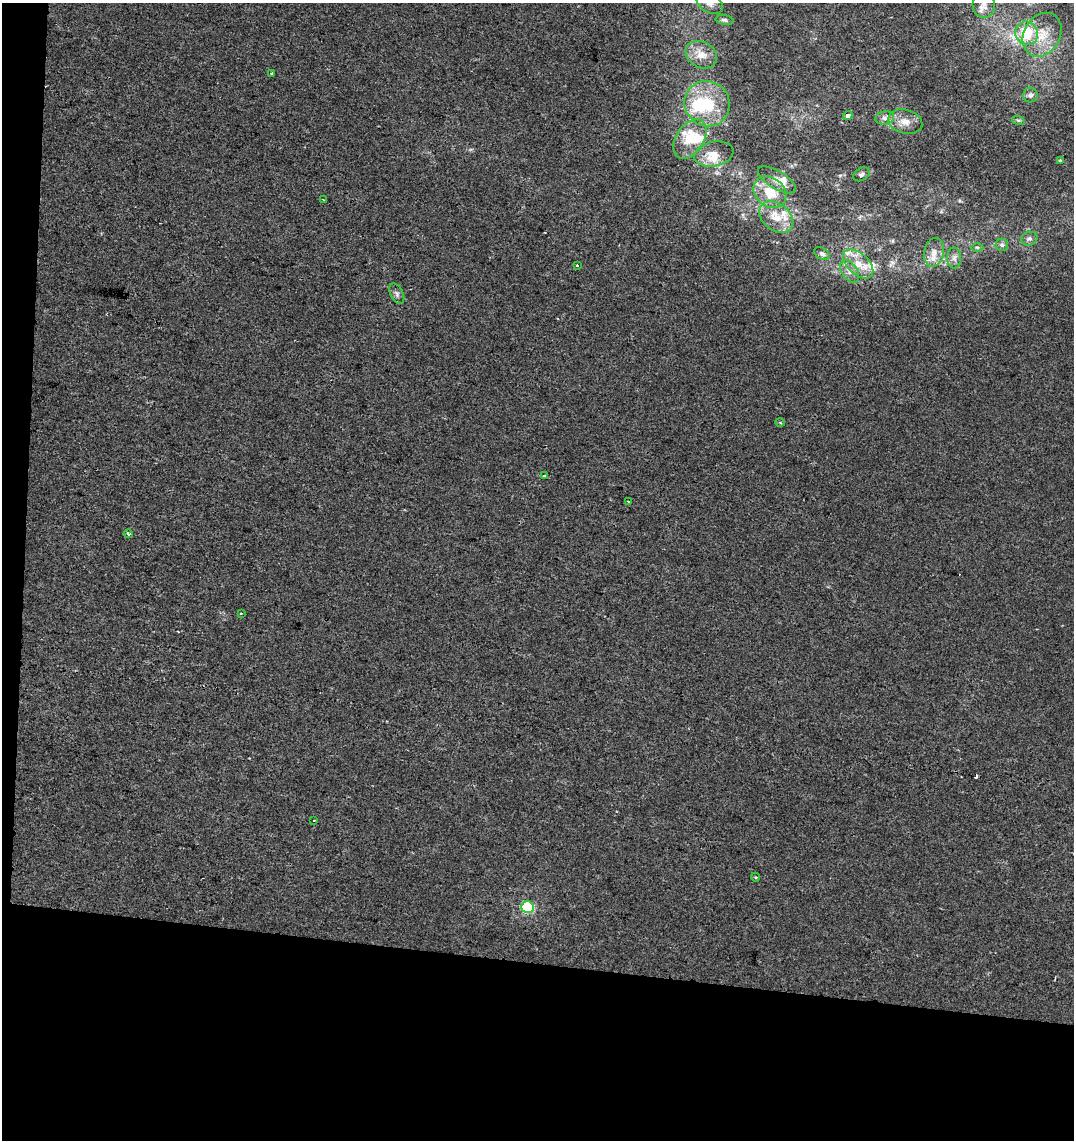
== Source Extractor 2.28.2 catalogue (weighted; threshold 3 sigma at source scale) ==
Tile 3 of 2 x 2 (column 1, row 2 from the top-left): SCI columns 128-1199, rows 1-1138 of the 2383 x 2277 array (HDU 1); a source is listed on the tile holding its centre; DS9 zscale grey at full resolution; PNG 1076 x 1142 px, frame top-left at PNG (2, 3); each listed source drawn as its Kron ellipse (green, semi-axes under 4 px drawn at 4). Shown black and unused: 18% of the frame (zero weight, under 2 of 3 exposures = <1% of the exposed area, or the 3 px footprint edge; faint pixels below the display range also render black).
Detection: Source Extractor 2.28.2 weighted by HDU 2 'WHT'; one run over the whole footprint, this tile lists its part. Background 1.04e-04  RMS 0.0041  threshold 0.0186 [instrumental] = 3 sigma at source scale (4.5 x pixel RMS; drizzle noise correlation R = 1.50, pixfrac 1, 0.0396/0.0396 arcsec/px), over >= 5 px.
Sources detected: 49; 2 inside a brighter object's white glare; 1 cosmic-ray / hot-pixel residue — neither listed nor drawn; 7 inside a brighter listed object's ellipse — not listed separately; the other 39 listed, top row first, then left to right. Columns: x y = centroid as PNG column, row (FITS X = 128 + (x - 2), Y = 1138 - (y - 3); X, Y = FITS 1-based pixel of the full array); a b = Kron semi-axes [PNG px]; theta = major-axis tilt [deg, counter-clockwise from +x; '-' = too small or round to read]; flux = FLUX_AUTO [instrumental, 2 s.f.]
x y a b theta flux
710 3 14 9 -32 3.1
984 5 13 11 -85 2.9
725 20 9 4 -10 0.99
1027 33 12 11 - 14
1042 35 23 18 60 11
701 55 16 13 -29 5.1
272 73 3 3 - 0.52
1030 95 7 7 - 1.4
707 104 23 22 - 20
848 116 5 4 - 3
885 118 9 6 8 1.7
1018 120 6 4 -18 0.65
905 122 17 12 -15 4.7
690 139 22 13 57 11
714 154 20 12 12 6.3
1060 160 3 3 - 1.5
861 174 9 6 32 1
777 180 21 8 -31 4.5
770 192 18 14 -39 10
323 200 3 2 - 0.46
776 217 19 13 -38 7.8
1029 239 8 6 21 1.4
1002 245 6 6 - 1.1
977 247 6 4 -1 0.66
934 252 14 9 80 4.2
822 254 8 5 -31 1.2
954 258 10 7 -88 1.9
858 264 18 10 -42 5.9
577 265 3 3 - 1
849 271 12 7 -55 2.5
397 294 11 6 -62 1.3
780 423 4 3 - 0.45
544 476 4 2 - 0.38
629 501 3 2 - 0.97
128 534 5 3 - 1.6
241 613 3 3 - 0.4
314 821 3 2 - 0.67
755 877 4 3 - 0.41
527 907 6 6 - 39
Isophote crosses this tile's border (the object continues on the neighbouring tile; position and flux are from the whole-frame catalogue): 2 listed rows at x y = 710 3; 984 5